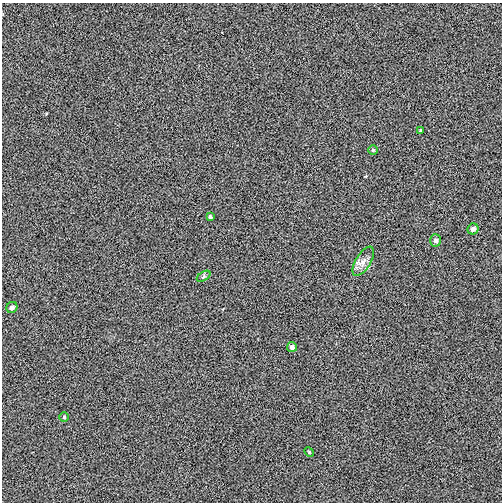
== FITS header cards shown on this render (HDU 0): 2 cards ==
NAXIS1  =                  500
NAXIS2  =                  500

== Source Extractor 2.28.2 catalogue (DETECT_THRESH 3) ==
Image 500 x 500 px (HDU 0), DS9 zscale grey, 1 PNG px = 1 image px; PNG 504 x 504 px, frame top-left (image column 1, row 500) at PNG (2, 3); each listed source drawn as its Kron ellipse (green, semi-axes under 4 px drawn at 4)
Background -7.16e-04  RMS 0.013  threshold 0.0379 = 3 sigma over >= 5 px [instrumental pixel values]
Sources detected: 11; all 11 listed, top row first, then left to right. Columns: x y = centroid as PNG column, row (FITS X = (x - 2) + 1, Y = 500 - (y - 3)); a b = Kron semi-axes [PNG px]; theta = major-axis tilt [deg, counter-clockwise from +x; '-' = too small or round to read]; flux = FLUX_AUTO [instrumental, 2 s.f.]
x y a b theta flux
421 131 3 3 - 1.1
373 150 4 4 - 1.1
210 217 3 3 - 1.4
473 229 5 5 - 3.6
436 240 6 5 - 2.5
363 261 16 7 58 6.4
204 276 7 4 33 1.4
12 307 6 5 - 3
292 347 5 5 - 3.3
64 417 4 4 - 1.2
309 452 5 4 - 0.94